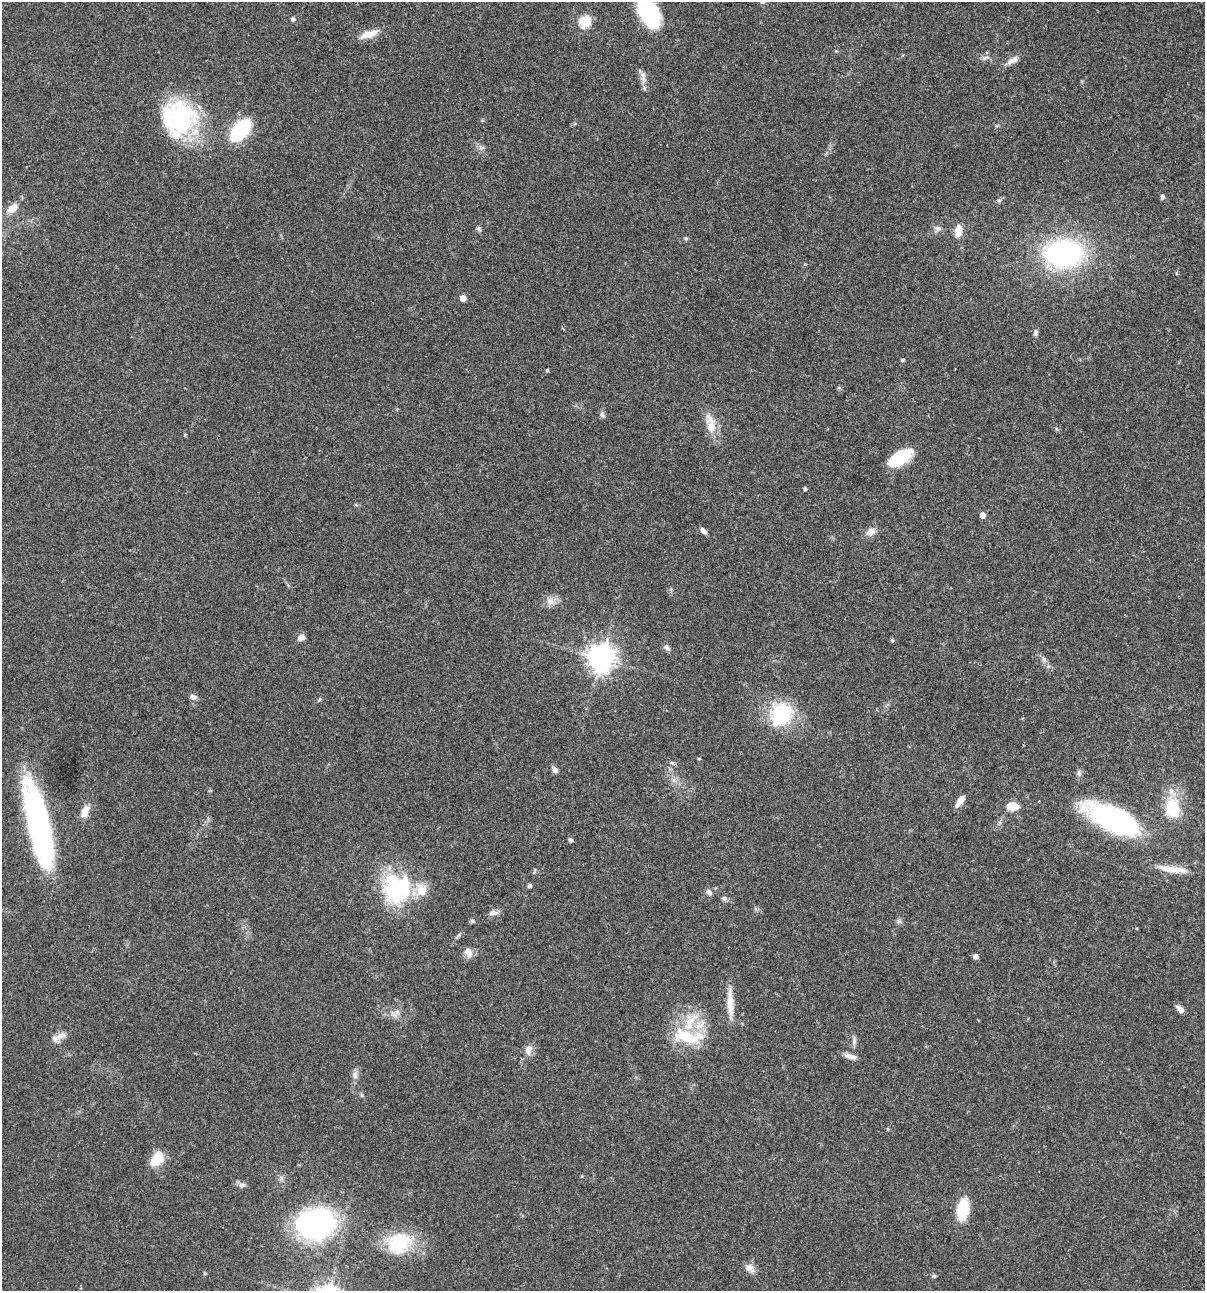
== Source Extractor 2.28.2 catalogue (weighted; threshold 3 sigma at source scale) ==
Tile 6 of 4 x 4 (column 2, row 2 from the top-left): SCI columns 1438-2640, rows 2697-3985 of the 5405 x 5390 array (HDU 1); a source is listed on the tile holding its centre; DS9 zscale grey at full resolution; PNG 1207 x 1293 px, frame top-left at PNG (2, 2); no overlay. Shown black and unused: <1% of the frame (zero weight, under 3 of 4 exposures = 9% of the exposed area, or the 3 px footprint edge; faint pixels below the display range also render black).
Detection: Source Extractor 2.28.2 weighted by HDU 2 'WHT'; one run over the whole footprint, this tile lists its part. Background 0.0465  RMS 0.0063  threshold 0.0282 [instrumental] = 3 sigma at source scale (4.5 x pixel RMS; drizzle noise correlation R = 1.50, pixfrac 1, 0.05/0.05 arcsec/px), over >= 5 px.
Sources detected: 83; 5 inside a brighter listed object's ellipse — not listed separately; the other 78 listed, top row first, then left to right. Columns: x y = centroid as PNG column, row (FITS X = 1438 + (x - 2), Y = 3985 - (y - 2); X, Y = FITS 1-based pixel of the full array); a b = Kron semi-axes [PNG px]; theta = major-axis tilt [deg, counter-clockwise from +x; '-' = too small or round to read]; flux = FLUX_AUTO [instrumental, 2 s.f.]
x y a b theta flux
763 2 8 5 2 1.3
649 13 30 17 -61 53
293 19 5 5 - 1.6
584 22 6 6 - 47
369 34 24 9 17 7.5
985 58 9 5 23 1.7
1014 59 11 9 36 3.2
643 76 16 8 -83 3.6
179 118 42 41 - 73
240 130 20 11 48 51
481 148 9 6 17 1.8
1162 197 7 5 73 1.3
999 200 6 4 -43 0.88
12 208 14 9 38 6.7
938 228 10 8 19 2.4
479 229 7 6 - 1.3
958 231 15 8 80 6.5
686 238 5 5 - 0.85
1064 254 31 22 1 130
463 298 5 5 - 5.4
1035 333 8 5 76 1.6
902 360 5 4 - 0.87
547 370 5 4 - 0.67
602 415 8 7 - 1.8
711 427 20 12 -75 9.7
900 458 24 11 32 27
805 489 4 3 - 1.1
982 515 5 4 - 4.6
703 531 9 5 -48 2.2
871 532 14 9 24 3.9
550 601 12 10 84 4.3
301 637 7 6 - 4
892 640 6 4 -19 0.74
667 648 10 6 -30 1.8
601 658 9 8 - 680
1044 659 9 6 -63 2.1
193 697 10 6 -4 2.2
320 699 5 4 - 0.85
781 714 32 27 54 35
699 759 4 3 - 0.57
672 763 6 4 -2 0.97
555 770 8 6 -46 2.6
1079 773 8 6 -89 1.5
960 801 14 6 57 4.9
1013 806 8 6 -7 13
1172 808 20 15 -87 26
85 811 14 8 68 6.5
1112 819 54 21 -25 120
38 824 86 20 -77 150
570 840 4 4 - 1.8
1177 870 31 9 -8 9
529 886 6 5 - 1.1
396 889 39 36 -83 56
709 892 8 7 - 2.3
724 898 8 6 -26 1.4
493 913 13 7 4 2.5
472 921 6 5 - 1
899 921 6 6 - 1.4
468 952 14 9 -68 4.1
975 956 5 4 - 2.8
730 1003 40 7 -88 9.2
1180 1009 10 6 -43 3.3
396 1013 15 6 45 3.1
61 1036 18 8 30 4.6
687 1036 37 20 -14 26
854 1041 13 5 87 2.1
528 1050 14 9 82 4.4
850 1056 17 6 -14 3.7
355 1075 12 8 -82 3
361 1095 6 4 -71 0.84
888 1129 4 4 - 0.69
157 1159 18 13 51 12
242 1185 10 7 14 2
963 1209 24 12 81 20
315 1224 31 25 11 150
399 1243 32 25 26 32
749 1267 12 11 - 4
934 1275 6 5 - 0.94
Isophote crosses this tile's border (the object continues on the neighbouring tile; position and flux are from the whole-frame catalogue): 2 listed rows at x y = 763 2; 649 13